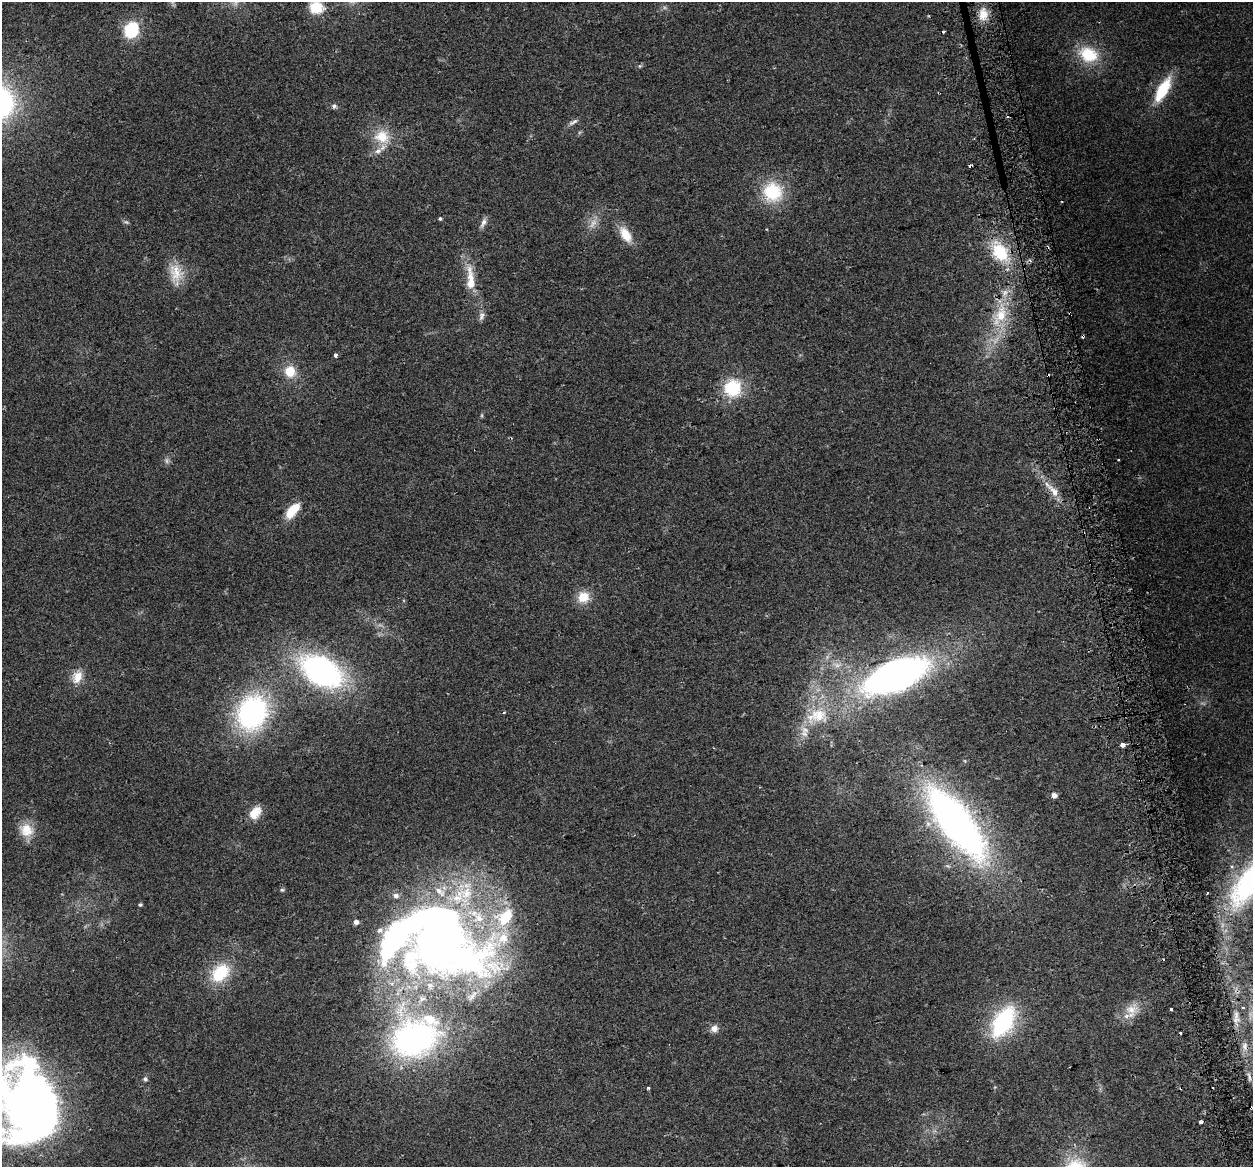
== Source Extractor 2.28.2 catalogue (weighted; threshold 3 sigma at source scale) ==
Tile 6 of 4 x 4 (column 2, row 2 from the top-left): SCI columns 1283-2533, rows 2424-3588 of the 5066 x 4797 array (HDU 1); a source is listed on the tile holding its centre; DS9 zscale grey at full resolution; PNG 1255 x 1169 px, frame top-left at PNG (2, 2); no overlay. Shown black and unused: <1% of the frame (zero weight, under 2 of 3 exposures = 2% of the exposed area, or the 3 px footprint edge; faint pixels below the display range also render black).
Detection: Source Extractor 2.28.2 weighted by HDU 2 'WHT'; one run over the whole footprint, this tile lists its part. Background 0.118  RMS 0.011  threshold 0.0497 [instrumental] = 3 sigma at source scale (4.5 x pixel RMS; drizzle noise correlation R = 1.50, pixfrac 1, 0.0396/0.0396 arcsec/px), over >= 5 px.
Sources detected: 90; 6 too faint to see at this stretch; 2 inside a brighter object's white glare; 10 cosmic-ray / hot-pixel residue — not listed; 15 inside a brighter listed object's ellipse — not listed separately; the other 57 listed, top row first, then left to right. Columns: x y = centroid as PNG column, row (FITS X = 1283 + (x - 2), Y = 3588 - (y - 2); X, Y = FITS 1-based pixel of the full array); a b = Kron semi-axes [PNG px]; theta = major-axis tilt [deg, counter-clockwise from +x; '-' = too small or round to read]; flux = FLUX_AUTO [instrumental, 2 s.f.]
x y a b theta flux
316 7 6 6 - 130
983 14 15 11 80 14
131 30 14 12 73 62
1088 54 26 19 -22 46
640 66 5 5 - 1.6
1163 89 28 11 61 47
334 106 7 6 - 2.6
573 122 15 5 28 4.1
382 137 22 20 -20 30
773 192 25 24 - 54
440 219 4 4 - 1.8
483 223 14 6 67 5.1
625 234 21 11 -57 20
1000 252 27 19 -59 49
176 273 28 18 -80 25
470 279 39 10 -87 26
1070 313 3 3 - 2.9
1000 315 30 16 58 38
481 316 12 7 73 4.6
1083 336 4 3 - 7.6
336 355 3 3 - 15
290 371 14 13 - 20
733 388 19 18 - 51
1054 491 21 9 -49 15
291 512 13 10 56 22
583 597 15 14 - 19
321 671 33 21 -30 320
896 675 61 28 22 440
78 677 18 11 79 15
504 712 4 3 - 1.2
252 713 33 27 68 220
817 716 33 18 19 41
1122 745 4 3 - 30
1054 795 5 5 - 6.8
255 813 17 11 51 16
956 823 78 26 -52 590
26 830 20 17 -32 21
1232 866 5 4 - 2.3
1248 883 52 23 55 170
282 890 6 5 - 1.7
1207 893 3 2 - 1.4
140 905 5 4 - 1.6
438 940 112 75 -22 840
220 973 24 17 46 48
1243 1008 5 4 - 2.1
1131 1009 22 14 14 18
1171 1009 3 3 - 3.5
1236 1015 31 6 90 15
1003 1022 33 19 59 110
714 1028 10 9 - 6.4
1180 1033 3 2 - 1.7
414 1039 48 37 16 320
1245 1046 13 9 -79 8.4
1249 1077 15 4 -76 5
145 1079 6 6 - 2.2
648 1088 4 3 - 2.8
34 1111 76 57 -46 740
Overlapping masked pixels (flux is a lower limit): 5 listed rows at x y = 1070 313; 1000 315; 1083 336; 1054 491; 1245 1046
Isophote crosses this tile's border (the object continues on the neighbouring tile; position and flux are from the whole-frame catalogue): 3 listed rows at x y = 316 7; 1248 883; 34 1111